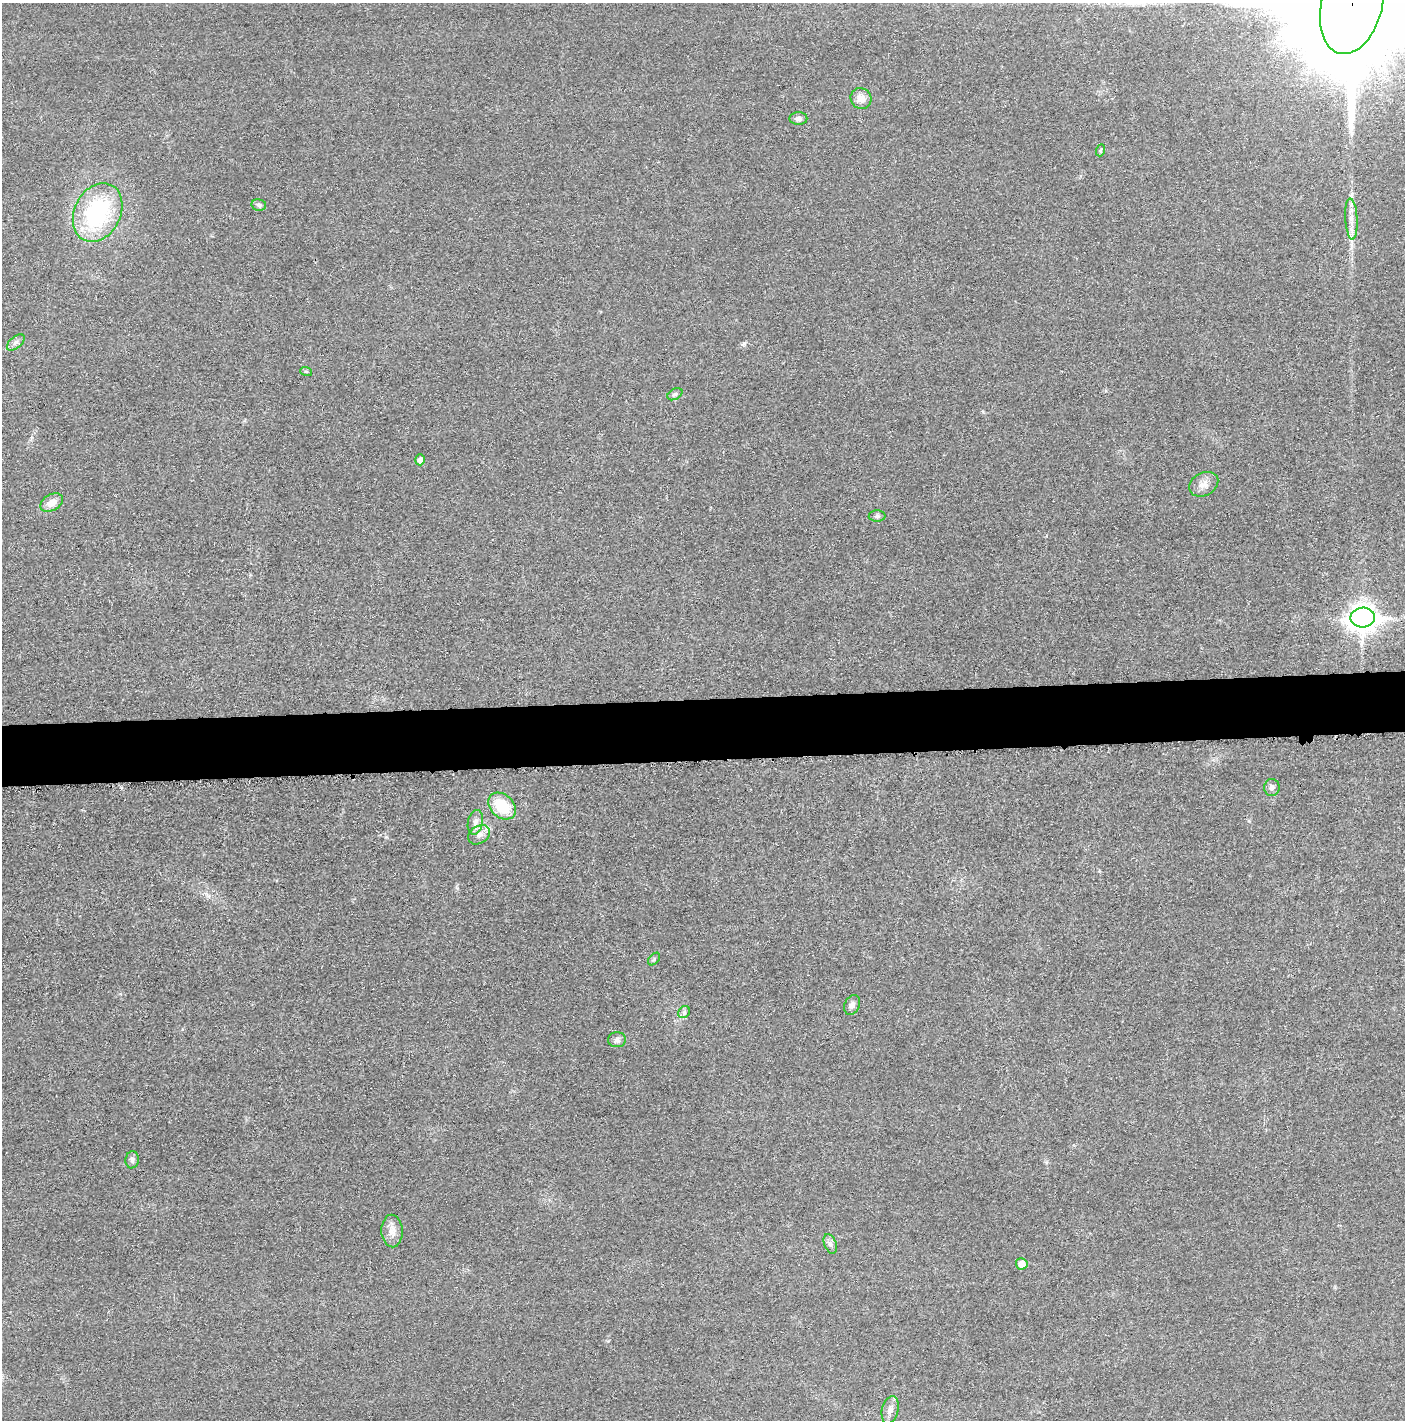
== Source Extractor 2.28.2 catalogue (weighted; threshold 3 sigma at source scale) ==
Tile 5 of 3 x 3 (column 2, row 2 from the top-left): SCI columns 1416-2818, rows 1427-2844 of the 4234 x 4262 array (HDU 1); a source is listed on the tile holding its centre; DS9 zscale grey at full resolution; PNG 1407 x 1422 px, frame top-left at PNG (2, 3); each listed source drawn as its Kron ellipse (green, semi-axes under 4 px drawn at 4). Shown black and unused: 4% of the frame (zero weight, under 3 of 5 exposures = <1% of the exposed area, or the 3 px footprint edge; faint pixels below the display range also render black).
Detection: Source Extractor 2.28.2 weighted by HDU 2 'WHT'; one run over the whole footprint, this tile lists its part. Background 0.0176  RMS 0.0046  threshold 0.0208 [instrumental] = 3 sigma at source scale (4.5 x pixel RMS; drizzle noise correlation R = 1.50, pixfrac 1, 0.05/0.05 arcsec/px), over >= 5 px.
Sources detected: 28; all 28 listed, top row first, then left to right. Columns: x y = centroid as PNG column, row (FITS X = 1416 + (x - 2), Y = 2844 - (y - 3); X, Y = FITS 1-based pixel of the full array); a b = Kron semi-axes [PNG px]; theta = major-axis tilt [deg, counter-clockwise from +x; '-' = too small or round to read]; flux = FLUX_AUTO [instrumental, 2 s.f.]
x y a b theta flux
1352 4 51 30 76 40000
861 98 11 10 - 3.9
798 118 9 6 0 1.8
1101 150 6 3 70 0.55
259 205 7 5 -11 1.1
98 212 31 23 63 51
1351 219 20 6 -87 3.8
16 343 10 5 40 1.6
306 371 6 3 -19 0.5
675 394 8 5 30 1.1
420 460 5 4 - 2.1
1204 484 15 11 28 4.1
52 503 12 8 28 4.1
877 516 8 5 1 1.1
1363 617 12 10 3 470
1272 787 8 8 - 1.8
502 806 15 11 -41 15
475 822 12 7 78 2.6
479 835 12 8 33 3
654 959 7 4 47 0.81
852 1005 10 7 67 2
684 1012 6 5 - 1
617 1040 9 7 1 1.8
132 1160 9 6 81 1.4
392 1231 16 10 -87 4.1
830 1244 10 6 -69 1.6
1022 1264 6 5 - 5.2
890 1410 14 8 78 3
Overlapping masked pixels (flux is a lower limit): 1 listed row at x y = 1352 4
Isophote crosses this tile's border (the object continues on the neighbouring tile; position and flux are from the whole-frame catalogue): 1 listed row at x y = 1352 4
Unlisted compact peaks at least as high as the median listed source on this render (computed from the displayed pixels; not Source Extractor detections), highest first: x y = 744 343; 386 837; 1249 821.